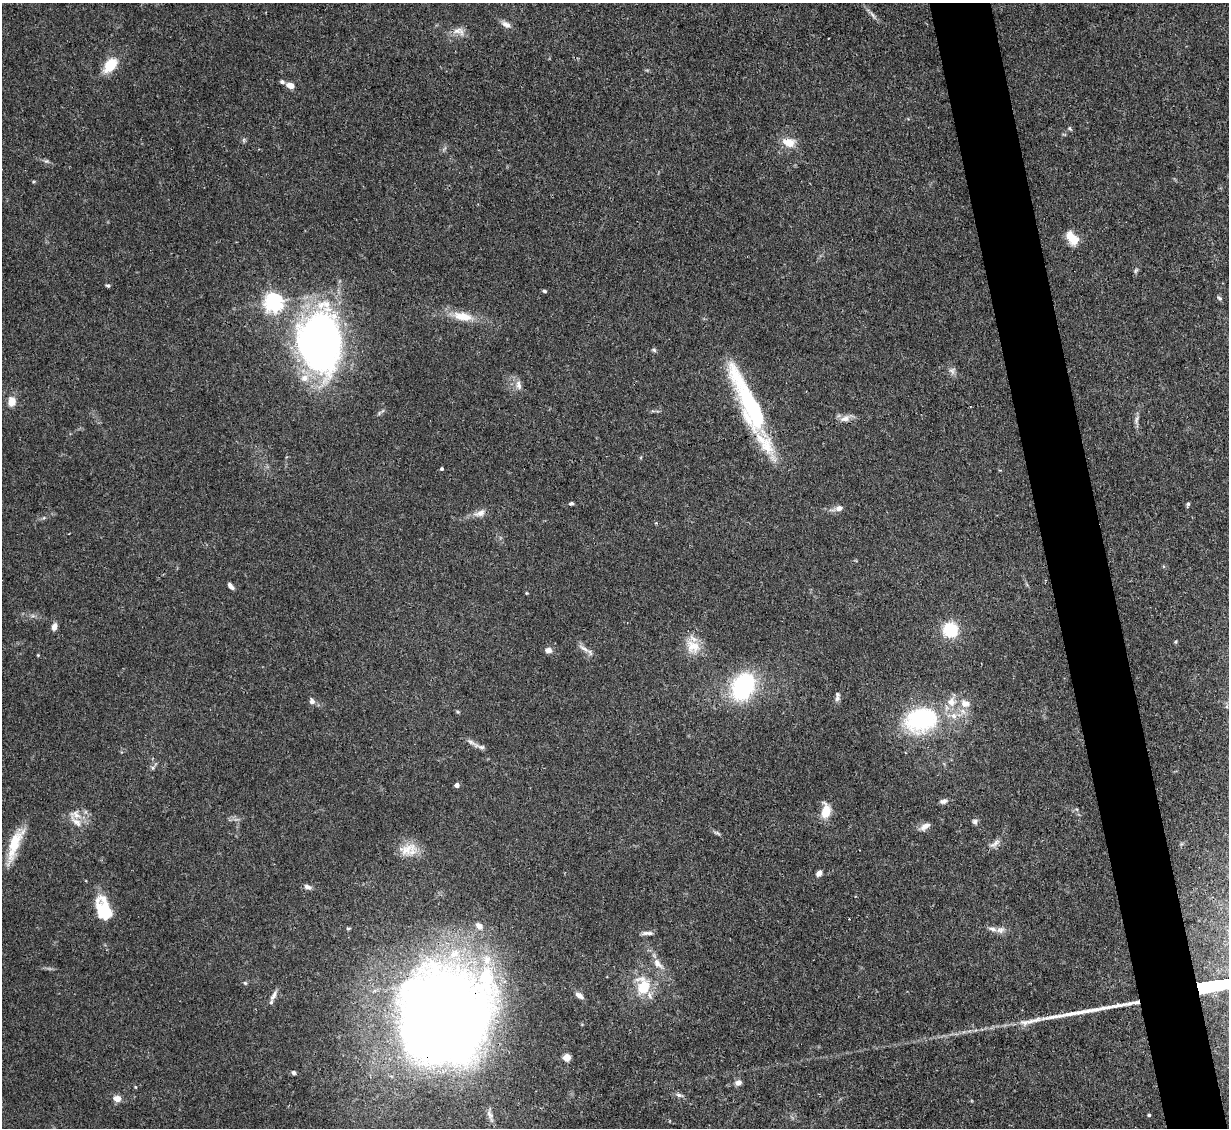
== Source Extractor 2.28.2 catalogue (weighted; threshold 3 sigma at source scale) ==
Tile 6 of 4 x 4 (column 2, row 2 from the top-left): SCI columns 1228-2454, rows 2501-3626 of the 4909 x 4883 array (HDU 1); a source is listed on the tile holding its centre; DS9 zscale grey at full resolution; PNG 1231 x 1130 px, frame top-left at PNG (2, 3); no overlay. Shown black and unused: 5% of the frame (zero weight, under 3 of 4 exposures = <1% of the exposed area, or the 3 px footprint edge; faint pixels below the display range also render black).
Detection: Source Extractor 2.28.2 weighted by HDU 2 'WHT'; one run over the whole footprint, this tile lists its part. Background 0.142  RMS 0.0044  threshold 0.0199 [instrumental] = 3 sigma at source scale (4.5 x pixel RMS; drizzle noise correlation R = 1.50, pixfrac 1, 0.05/0.05 arcsec/px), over >= 5 px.
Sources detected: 86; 1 inside a brighter object's white glare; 1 cosmic-ray / hot-pixel residue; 1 long thin detection or spike segment (spike, bleed or trail) — not listed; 7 inside a brighter listed object's ellipse — not listed separately; the other 76 listed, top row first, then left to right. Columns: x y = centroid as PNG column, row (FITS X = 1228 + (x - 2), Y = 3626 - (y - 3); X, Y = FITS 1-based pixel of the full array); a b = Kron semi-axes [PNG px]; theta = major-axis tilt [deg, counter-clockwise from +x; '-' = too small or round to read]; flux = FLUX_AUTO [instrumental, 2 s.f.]
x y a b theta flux
872 15 11 3 -55 1.2
506 24 13 7 -27 2.3
459 31 18 9 -21 3.5
110 65 16 10 50 12
282 82 7 5 -28 0.92
290 85 8 6 -21 3.2
1070 128 6 4 -88 0.6
789 142 16 10 -11 6.3
46 161 7 5 1 0.9
1072 238 16 10 -49 8
1136 270 7 4 45 0.76
108 285 7 3 -9 0.63
544 291 5 4 - 0.67
1219 298 8 4 -46 0.89
274 302 7 6 - 220
463 316 29 12 -10 9.1
320 342 61 41 -87 200
654 350 7 5 -17 0.74
952 371 10 6 -54 1.7
518 385 14 7 -80 2.6
12 402 9 8 - 5.1
749 403 79 17 -65 72
845 418 15 8 19 3.1
1136 420 12 5 76 1.5
442 469 3 3 - 0.76
571 504 5 4 - 0.75
1188 504 5 4 - 0.73
839 508 9 7 17 2.2
481 513 12 8 34 2.8
231 586 8 4 -49 1.7
526 593 5 3 - 0.37
54 627 9 6 74 2.2
950 630 12 12 - 20
1176 642 6 3 82 0.5
693 646 22 18 -37 8.2
584 648 14 5 -32 2.4
548 650 6 6 - 2.7
38 655 4 4 - 0.38
743 686 24 17 65 55
837 698 9 7 77 1.5
312 701 7 6 - 1.7
951 702 13 10 -87 4.7
965 703 13 10 -8 4.3
458 712 5 4 - 0.58
921 720 34 25 16 51
471 742 20 5 -30 2
457 785 4 4 - 2.2
943 801 10 6 11 1.5
826 811 17 10 81 7.3
76 814 19 11 -15 4.9
975 821 7 6 - 1.2
925 826 14 7 32 2.6
995 843 18 6 37 2.6
14 845 46 11 70 13
406 849 24 16 6 7.8
819 873 7 5 48 2.2
308 887 11 6 -15 1.6
106 910 36 12 -72 12
479 926 9 7 -40 3
348 928 6 4 0 0.5
1000 930 11 8 4 2.3
648 933 14 4 1 1.7
657 963 16 9 -50 4
245 983 5 5 - 0.69
643 986 24 18 -86 15
579 995 11 6 -34 2.1
273 996 18 5 63 2.2
444 1021 92 69 53 650
566 1058 5 5 - 13
293 1073 5 4 - 1.1
738 1083 8 6 15 2.2
135 1087 4 3 - 0.43
679 1095 9 5 -11 1.3
117 1099 8 7 - 3.5
490 1115 20 7 -73 2.8
1149 1115 4 3 - 0.68
Overlapping masked pixels (flux is a lower limit): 2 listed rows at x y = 749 403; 444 1021